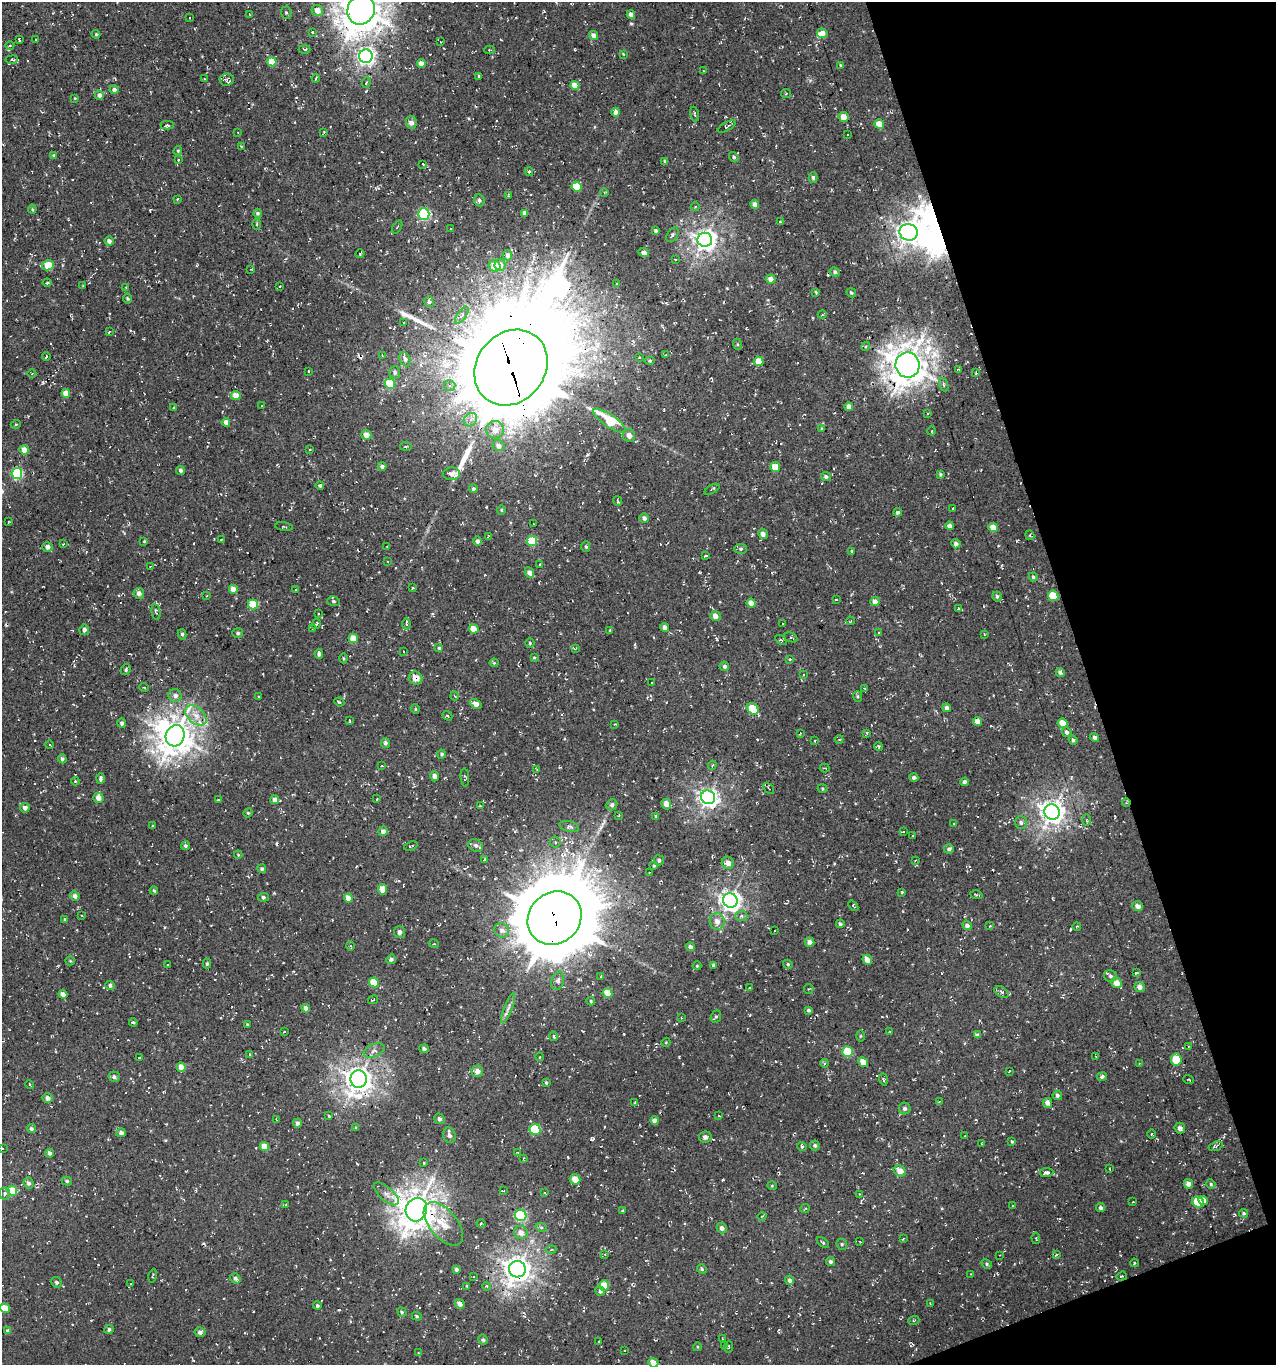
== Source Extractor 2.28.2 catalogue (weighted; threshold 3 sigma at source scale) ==
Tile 12 of 4 x 4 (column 4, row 3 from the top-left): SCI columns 3946-5219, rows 1364-2726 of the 5286 x 5452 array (HDU 1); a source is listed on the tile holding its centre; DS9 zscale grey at full resolution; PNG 1278 x 1367 px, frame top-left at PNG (2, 2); each listed source drawn as its Kron ellipse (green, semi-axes under 4 px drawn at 4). Shown black and unused: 16% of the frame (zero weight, under 3 of 4 exposures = <1% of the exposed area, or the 3 px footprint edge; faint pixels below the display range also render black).
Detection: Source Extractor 2.28.2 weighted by HDU 2 'WHT'; one run over the whole footprint, this tile lists its part. Background 0.00481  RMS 0.0052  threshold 0.0233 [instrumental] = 3 sigma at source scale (4.5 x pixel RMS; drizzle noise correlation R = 1.50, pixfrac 1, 0.0396/0.0396 arcsec/px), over >= 5 px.
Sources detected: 537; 3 inside a brighter object's white glare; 35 cosmic-ray / hot-pixel residue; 5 long thin detections or spike segments (spike, bleed or trail) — neither listed nor drawn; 2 inside a brighter listed object's ellipse — not listed separately; the other 492 listed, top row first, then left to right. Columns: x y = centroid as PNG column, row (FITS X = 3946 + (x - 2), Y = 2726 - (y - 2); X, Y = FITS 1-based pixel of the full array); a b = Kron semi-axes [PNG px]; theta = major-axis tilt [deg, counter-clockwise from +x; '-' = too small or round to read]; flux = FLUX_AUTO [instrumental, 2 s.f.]
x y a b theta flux
361 10 15 13 68 1100
317 11 6 5 - 4.2
286 13 6 5 - 0.87
249 14 4 2 - 0.35
631 15 4 4 - 2.3
190 18 2 2 - 0.42
312 32 3 3 - 0.49
822 33 5 4 - 4.1
96 34 4 3 - 0.61
594 35 5 4 - 3.5
19 39 4 2 - 0.47
35 40 3 3 - 0.9
440 42 2 2 - 0.32
10 45 4 3 - 0.45
304 49 6 3 0 0.54
489 50 5 3 - 0.55
623 54 3 2 - 0.39
366 56 7 6 - 200
12 60 6 3 7 0.72
272 62 4 4 - 11
421 63 4 4 - 4.3
840 65 4 3 - 0.5
704 71 3 2 - 0.3
479 76 4 3 - 0.81
316 78 4 2 - 0.54
204 79 3 3 - 0.37
227 80 7 6 - 1.6
366 82 5 4 - 0.66
575 85 4 4 - 6.8
114 90 4 4 - 1.8
786 94 5 4 - 0.56
99 95 4 4 - 1.9
75 98 4 3 - 0.44
616 112 4 4 - 2.4
695 114 7 3 -77 0.71
843 117 5 5 - 5.1
411 122 7 5 -85 2.3
879 124 5 4 - 7.8
167 125 6 4 0 0.89
727 126 10 4 29 0.87
324 132 3 3 - 0.49
238 133 3 2 - 0.54
848 135 3 3 - 1.8
241 146 2 2 - 0.37
178 151 4 3 - 0.63
54 156 4 3 - 0.82
734 157 5 4 - 0.91
178 159 3 3 - 0.88
665 161 3 3 - 0.63
423 164 3 2 - 0.52
529 172 4 4 - 0.66
813 178 5 4 - 0.98
576 187 5 5 - 11
604 192 4 3 - 0.47
508 196 4 2 - 0.47
177 199 4 3 - 0.45
479 200 6 5 - 1.2
755 204 4 4 - 2.3
695 207 4 3 - 0.41
32 209 4 4 - 0.57
258 213 4 4 - 0.99
525 213 4 4 - 2.6
424 214 6 5 - 51
780 222 3 3 - 0.76
257 224 5 3 - 0.55
397 227 7 2 60 0.46
451 229 4 3 - 0.41
656 231 4 3 - 1.1
909 232 9 8 - 330
672 235 8 5 59 1.2
705 240 7 7 - 330
109 241 4 4 - 2
644 253 5 4 - 2.5
360 254 4 3 - 0.58
507 255 5 4 - 2.1
675 259 3 2 - 0.38
48 265 6 5 - 9.7
500 265 6 5 - 3.3
494 266 6 5 - 8.2
251 269 3 2 - 0.36
835 272 5 4 - 1
771 279 5 4 - 3.1
47 283 4 4 - 0.53
617 284 4 3 - 0.41
83 286 3 3 - 0.42
280 286 3 2 - 0.52
126 288 3 3 - 0.42
816 292 3 2 - 0.53
851 293 5 3 - 0.64
128 299 5 4 - 0.71
429 302 5 4 - 0.92
462 315 10 4 54 1.4
822 315 4 3 - 0.49
403 323 3 3 - 0.82
109 332 4 2 - 0.44
737 344 5 3 - 0.56
866 346 5 3 - 0.58
382 355 2 2 - 0.3
665 355 4 3 - 0.39
46 356 4 3 - 0.77
639 357 3 2 - 0.51
405 359 8 5 -63 1.6
650 361 5 4 - 0.65
759 361 5 4 - 7.5
908 365 12 12 - 1000
511 367 40 34 51 15000
958 369 4 4 - 0.57
309 371 3 2 - 0.32
395 372 6 5 - 1.3
976 373 3 2 - 0.6
32 374 4 3 - 0.4
390 384 5 5 - 19
944 385 7 4 -74 1.1
450 386 5 5 - 1.8
66 393 4 4 - 5
236 396 5 4 - 5.1
262 405 3 2 - 0.3
849 407 4 4 - 2.8
174 408 4 3 - 0.54
928 413 3 3 - 0.48
470 420 7 6 - 2.5
609 421 19 6 -34 25
226 422 4 4 - 2.8
16 424 5 3 - 0.5
822 429 3 2 - 0.56
495 430 9 9 - 5.2
932 431 4 3 - 0.53
366 435 5 5 - 3.9
629 435 6 6 - 3.2
406 446 6 3 -7 0.6
498 446 6 5 - 2.2
310 449 4 2 - 0.34
24 450 5 4 - 3.9
382 466 4 4 - 1.3
775 467 5 5 - 7.3
180 470 4 4 - 1.4
17 473 5 5 - 48
452 474 8 6 6 2.7
940 474 4 3 - 0.69
826 477 5 4 - 1.2
320 485 4 4 - 0.87
473 489 4 4 - 1.2
712 489 8 3 31 0.78
618 501 5 2 - 0.81
953 509 3 2 - 0.52
501 510 4 4 - 0.6
898 512 4 3 - 1.3
644 518 5 5 - 1.5
9 522 3 2 - 0.42
533 524 3 2 - 0.33
950 526 4 4 - 2.3
284 527 9 3 -8 0.61
993 528 5 4 - 6.2
763 534 5 4 - 2.4
1030 535 5 4 - 0.55
488 536 4 2 - 0.49
221 539 3 2 - 0.34
144 541 4 3 - 0.45
478 541 5 4 - 1.6
532 541 5 5 - 22
63 544 3 2 - 0.42
956 544 4 4 - 2
47 547 5 5 - 2.8
387 547 3 2 - 0.46
586 547 5 4 - 0.7
741 549 6 5 - 0.89
852 551 4 3 - 0.51
706 556 4 2 - 0.54
388 561 3 2 - 0.35
539 565 3 2 - 0.4
150 566 3 2 - 0.31
529 573 5 4 - 2.5
1033 577 4 4 - 0.81
413 588 3 3 - 0.46
233 589 4 4 - 4.6
296 589 2 2 - 0.32
139 593 5 5 - 2.5
206 596 2 2 - 0.31
997 596 5 4 - 1
1053 596 5 5 - 13
836 599 4 2 - 0.3
333 601 6 5 - 0.89
875 602 4 4 - 3.4
751 603 4 4 - 3.9
253 604 5 5 - 17
958 609 3 3 - 0.83
156 612 8 4 -78 0.81
318 614 3 2 - 0.35
715 616 5 5 - 2.6
850 621 4 2 - 0.39
783 623 3 2 - 0.53
316 624 5 3 - 0.83
406 624 5 3 - 3
665 627 4 4 - 2.5
312 628 4 3 - 0.45
474 629 5 4 - 6.9
84 630 5 5 - 1.9
610 631 4 3 - 0.5
879 632 3 3 - 0.49
238 633 5 4 - 0.85
182 634 5 4 - 1
984 634 4 3 - 0.48
791 637 7 4 -23 1.1
353 638 5 4 - 6.9
781 640 6 2 -31 0.44
530 643 5 4 - 0.64
439 648 4 4 - 0.77
576 648 4 2 - 0.33
403 651 2 2 - 0.35
319 654 5 3 - 1.3
344 658 5 3 - 0.57
534 658 4 4 - 0.56
790 659 3 3 - 0.54
494 663 4 4 - 0.68
724 666 5 4 - 0.96
126 669 6 4 61 0.86
1060 672 5 3 - 1.7
804 675 4 3 - 0.54
416 678 7 6 - 5.7
652 682 3 2 - 0.3
144 687 5 3 - 0.39
864 688 4 2 - 0.36
175 695 7 6 - 2.2
258 696 2 2 - 0.44
454 696 4 3 - 0.47
858 696 5 4 - 0.73
339 702 5 3 - 0.62
476 704 6 4 -33 4.2
947 708 4 4 - 2
415 709 5 3 - 0.46
753 709 6 5 - 18
196 716 12 8 -43 4.9
447 716 5 3 - 0.91
349 721 3 2 - 0.49
977 722 4 4 - 5
122 723 5 4 - 1.3
1063 723 5 4 - 6.3
615 724 3 2 - 0.39
1067 732 5 4 - 1.4
800 733 4 2 - 0.38
867 733 4 3 - 0.5
175 736 11 9 68 840
1094 737 5 4 - 1.2
839 739 4 3 - 0.45
1073 740 4 4 - 0.91
815 741 3 2 - 0.55
385 743 5 4 - 1.5
50 745 4 3 - 1.1
878 746 4 3 - 0.54
442 754 4 4 - 0.87
62 759 4 4 - 1.3
712 765 4 4 - 0.66
381 766 3 2 - 0.36
825 768 5 2 - 0.47
537 770 3 3 - 0.54
434 776 5 4 - 1.5
465 777 9 4 -84 0.78
100 778 5 4 - 1.3
914 778 4 4 - 1.4
75 781 4 3 - 0.47
965 782 4 3 - 1.2
769 788 6 2 -45 0.45
823 789 5 2 - 0.56
708 797 7 6 - 240
98 798 5 5 - 3.8
377 799 3 2 - 0.49
218 800 3 2 - 0.38
275 800 4 4 - 2.7
1126 803 4 3 - 0.54
666 804 5 5 - 3.5
612 805 6 5 - 1.3
480 806 3 2 - 0.52
25 808 5 5 - 2.4
1052 812 8 7 - 360
248 813 5 4 - 0.59
618 816 3 2 - 0.47
656 816 4 3 - 0.54
1086 820 5 3 - 0.61
1021 822 6 6 - 1.3
953 824 2 2 - 0.38
153 826 4 2 - 0.37
569 827 10 5 -14 1.4
383 831 5 4 - 2.2
903 831 3 2 - 0.81
912 835 3 2 - 0.63
555 842 5 5 - 1.1
476 845 8 6 -23 2
185 846 5 4 - 0.97
411 846 7 2 18 0.55
949 849 5 4 - 1.3
238 855 4 3 - 0.48
485 859 4 3 - 0.5
659 860 5 5 - 1.3
916 860 3 2 - 0.37
728 863 6 6 - 2.7
654 866 3 3 - 0.53
262 869 4 4 - 0.97
649 872 2 2 - 0.32
383 889 5 4 - 6.8
154 891 4 3 - 0.73
902 892 4 4 - 0.5
976 895 6 3 -13 0.75
75 896 5 4 - 2.1
263 897 5 3 - 0.88
348 898 4 4 - 4.7
730 900 7 7 - 290
853 906 6 3 -50 0.57
1138 906 5 5 - 1.9
82 916 3 2 - 0.46
741 916 6 5 - 1.1
555 918 28 25 42 6500
65 919 4 4 - 0.56
717 921 8 7 - 3.4
840 924 4 4 - 0.99
967 925 5 4 - 1.8
990 926 3 3 - 0.4
1077 926 4 2 - 0.37
502 930 8 7 - 2.4
774 931 3 3 - 0.91
400 932 6 5 - 2
809 942 5 4 - 2.4
434 944 5 3 - 0.5
350 946 4 3 - 0.48
690 947 4 4 - 1.5
391 959 5 4 - 1.3
867 960 5 4 - 3.5
70 961 5 4 - 0.62
207 964 5 4 - 0.88
788 964 5 4 - 0.7
167 965 2 2 - 0.41
713 965 4 4 - 0.64
697 966 4 4 - 0.54
1137 973 4 3 - 0.67
601 976 3 3 - 0.55
1110 976 6 5 - 1.2
558 981 9 6 75 2.1
374 982 5 4 - 11
1116 983 5 5 - 4.3
110 985 4 4 - 1.4
1140 987 5 5 - 2.5
750 988 4 3 - 0.77
809 989 5 4 - 0.66
1002 992 8 5 -30 1.2
607 993 5 4 - 8.1
63 994 4 4 - 2.9
373 1000 5 2 - 0.52
591 1001 4 3 - 0.63
306 1008 4 4 - 2.7
508 1008 16 4 69 2.1
809 1010 4 4 - 1
716 1017 6 5 - 0.93
681 1018 2 2 - 0.41
133 1022 4 3 - 0.55
247 1024 3 3 - 0.4
890 1031 3 3 - 0.47
284 1032 3 2 - 0.36
977 1035 4 4 - 1.7
553 1036 5 3 - 0.61
861 1036 5 3 - 0.53
666 1042 4 3 - 0.41
1188 1046 3 2 - 0.34
424 1049 5 4 - 1.4
374 1051 11 6 23 2.3
848 1052 5 5 - 19
249 1054 3 2 - 0.35
1096 1056 3 3 - 0.57
539 1057 4 2 - 0.33
139 1058 3 3 - 0.74
1176 1060 6 5 - 15
863 1062 5 4 - 5.5
824 1063 4 3 - 0.58
1139 1063 4 3 - 0.41
181 1067 5 4 - 5.4
477 1071 6 5 - 3.2
1009 1071 3 2 - 0.46
1102 1076 5 4 - 0.99
114 1077 5 5 - 1.3
359 1079 9 8 - 500
883 1079 6 4 -72 0.77
1188 1079 5 2 - 0.47
546 1083 4 3 - 0.65
30 1084 5 2 - 0.43
1057 1095 5 4 - 1.2
48 1098 5 5 - 2.3
939 1102 4 2 - 0.77
634 1103 3 2 - 0.49
1047 1103 5 4 - 2.3
905 1108 6 6 - 1.4
329 1116 4 4 - 0.48
719 1116 3 3 - 0.4
276 1119 3 2 - 0.43
439 1119 5 5 - 1.5
654 1120 4 4 - 2.3
297 1123 4 4 - 1.5
356 1128 4 4 - 0.6
1180 1128 5 5 - 1.8
31 1129 5 4 - 1.1
535 1130 6 5 - 23
121 1133 5 4 - 1.5
1151 1134 4 3 - 0.49
449 1135 8 6 -72 2
965 1136 2 2 - 0.39
705 1137 6 5 - 2
1012 1141 4 3 - 0.56
982 1144 3 3 - 0.4
815 1145 5 4 - 1
1216 1146 7 4 19 0.92
264 1147 5 4 - 7.8
802 1147 5 4 - 0.89
2 1148 3 3 - 0.65
49 1153 4 4 - 1.6
518 1153 4 3 - 0.6
523 1158 4 3 - 0.46
424 1163 3 3 - 0.78
1110 1169 3 2 - 0.33
900 1171 6 5 - 4.7
1046 1173 7 4 8 1.3
575 1179 5 5 - 6.2
67 1181 5 4 - 0.82
28 1183 6 5 - 1.5
1188 1184 5 4 - 3.2
1211 1184 5 4 - 0.68
772 1186 5 3 - 0.49
12 1191 5 4 - 15
503 1191 4 2 - 0.49
545 1192 3 2 - 0.43
5 1193 6 5 - 1.3
386 1194 15 7 -41 3
860 1194 4 3 - 0.43
1203 1200 5 4 - 3.6
1133 1202 2 2 - 0.38
1198 1202 6 5 - 18
286 1205 4 4 - 0.57
1012 1205 2 2 - 0.45
1100 1208 4 4 - 1.2
805 1209 5 3 - 0.48
416 1210 12 10 69 970
623 1211 4 4 - 0.62
1244 1213 4 4 - 0.76
521 1215 6 5 - 54
762 1216 4 3 - 0.42
481 1223 4 4 - 0.61
443 1224 26 14 -50 13
541 1227 6 3 -18 0.75
722 1228 5 5 - 1.8
521 1232 7 6 - 3.3
903 1238 3 2 - 0.5
1036 1238 6 2 -84 0.43
823 1242 7 4 -40 0.66
860 1242 4 2 - 0.28
842 1244 6 5 - 0.79
551 1250 5 3 - 0.55
605 1254 4 4 - 0.64
1000 1255 2 2 - 0.32
1056 1255 3 3 - 1.6
830 1262 5 4 - 1.1
1134 1263 4 2 - 0.42
987 1264 6 4 -31 0.79
456 1269 4 4 - 1.3
517 1269 8 8 - 500
702 1269 5 4 - 0.75
971 1274 3 2 - 0.37
153 1276 7 2 77 0.47
1121 1276 5 4 - 0.69
473 1277 3 3 - 0.49
235 1278 5 4 - 1.2
790 1280 5 4 - 1.4
56 1282 6 5 - 0.99
130 1284 4 3 - 0.55
467 1286 3 3 - 0.64
486 1286 4 4 - 0.68
604 1286 5 5 - 8.1
600 1291 5 4 - 1
460 1304 5 4 - 2.8
930 1304 3 2 - 0.4
317 1306 4 4 - 0.94
5 1308 5 4 - 7.8
402 1312 5 4 - 0.81
417 1316 5 4 - 0.65
914 1320 5 3 - 0.46
109 1329 5 4 - 1.2
8 1331 3 3 - 0.88
200 1332 5 5 - 1.8
722 1338 3 2 - 0.34
483 1340 5 4 - 1.2
599 1341 3 2 - 0.41
724 1345 4 3 - 0.54
697 1347 4 3 - 0.45
729 1347 6 3 80 0.49
624 1350 3 2 - 0.57
418 1353 3 3 - 0.4
653 1363 5 4 - 4.6
Overlapping masked pixels (flux is a lower limit): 11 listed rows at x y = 361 10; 908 365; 511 367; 253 604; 416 678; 175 736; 1126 803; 555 918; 359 1079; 416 1210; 517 1269
Isophote crosses this tile's border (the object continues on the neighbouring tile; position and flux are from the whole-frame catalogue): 3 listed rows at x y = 361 10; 2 1148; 653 1363
Unlisted compact peaks at least as high as the median listed source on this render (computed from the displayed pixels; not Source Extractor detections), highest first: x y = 717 639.